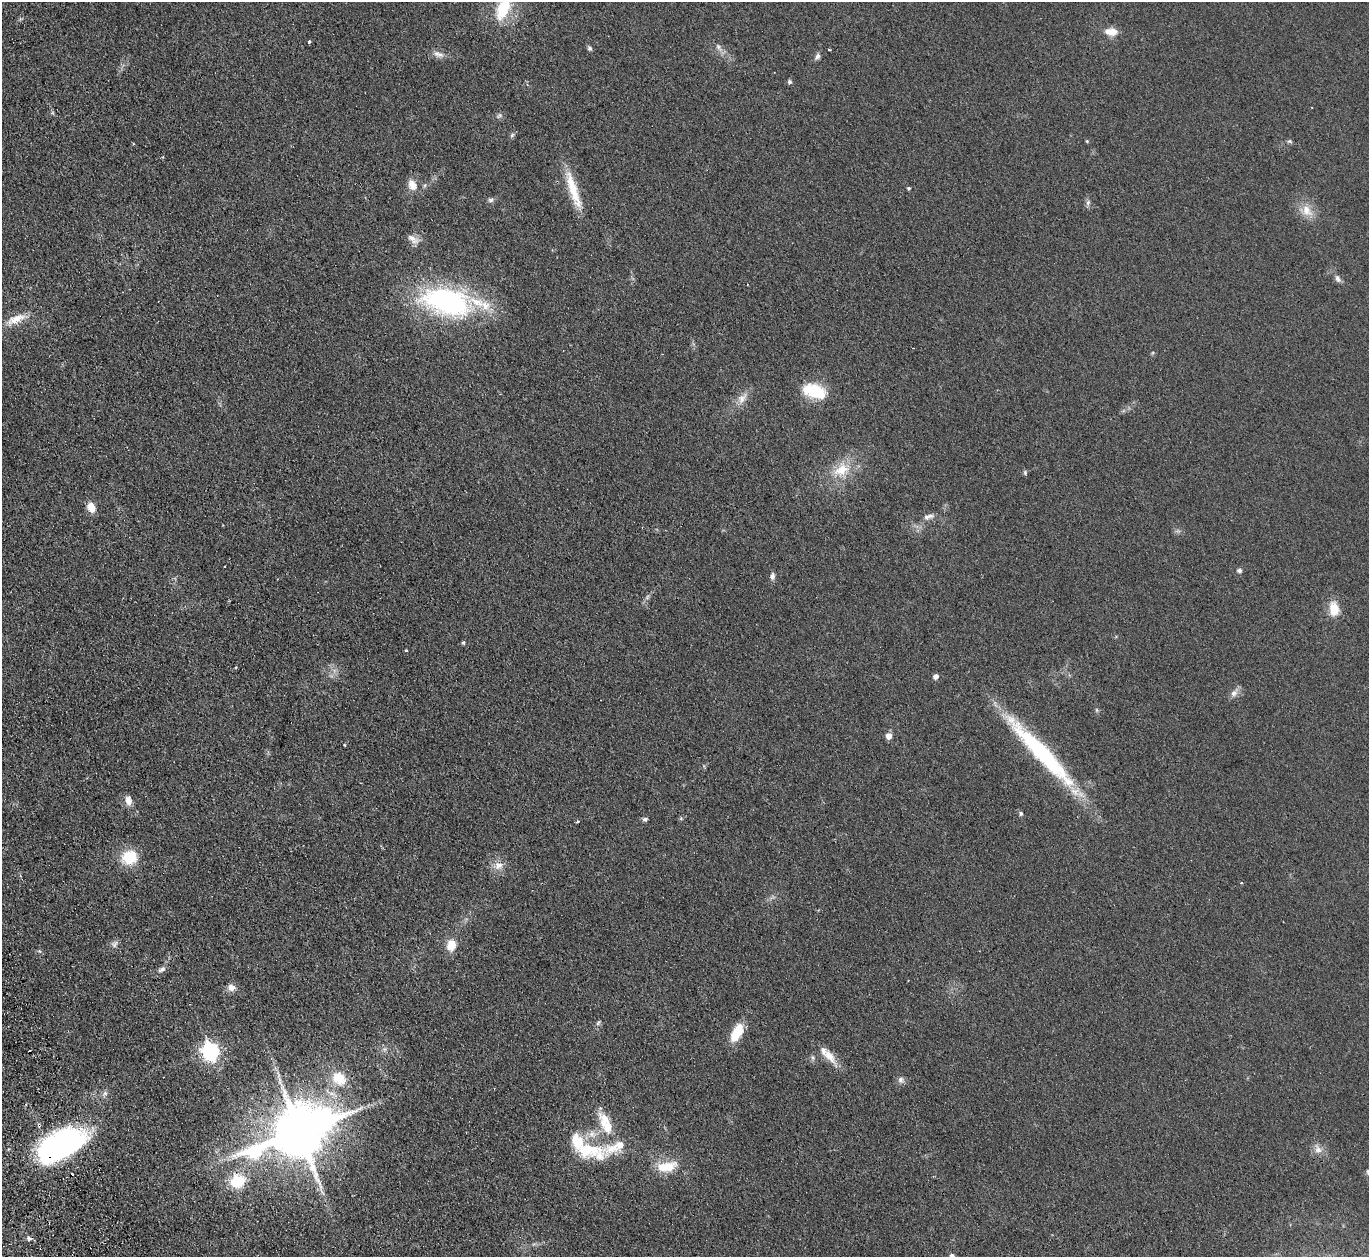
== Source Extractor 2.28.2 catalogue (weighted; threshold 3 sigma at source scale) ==
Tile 7 of 4 x 4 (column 3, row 2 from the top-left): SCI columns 2788-4154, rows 2685-3939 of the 5574 x 5496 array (HDU 1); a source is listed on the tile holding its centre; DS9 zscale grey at full resolution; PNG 1371 x 1259 px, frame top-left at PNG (2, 2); no overlay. Shown black and unused: <1% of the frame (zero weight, under 2 of 3 exposures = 3% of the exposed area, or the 3 px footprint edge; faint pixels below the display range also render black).
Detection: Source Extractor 2.28.2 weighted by HDU 2 'WHT'; one run over the whole footprint, this tile lists its part. Background 0.0465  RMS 0.0085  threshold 0.038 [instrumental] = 3 sigma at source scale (4.5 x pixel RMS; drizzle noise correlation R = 1.50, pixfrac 1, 0.05/0.05 arcsec/px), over >= 5 px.
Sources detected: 84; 1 inside a brighter object's white glare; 3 cosmic-ray / hot-pixel residue — not listed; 5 inside a brighter listed object's ellipse — not listed separately; the other 75 listed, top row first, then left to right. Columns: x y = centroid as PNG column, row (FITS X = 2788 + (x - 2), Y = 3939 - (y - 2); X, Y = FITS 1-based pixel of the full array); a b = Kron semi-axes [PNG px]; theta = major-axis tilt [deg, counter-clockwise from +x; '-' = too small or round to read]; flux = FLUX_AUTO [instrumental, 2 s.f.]
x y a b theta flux
503 9 27 14 66 32
1111 32 17 10 -3 8.6
309 42 4 3 - 2.2
718 47 14 5 -60 3.6
589 48 6 6 - 1.7
829 49 3 3 - 1.3
440 54 11 8 -8 4.5
817 56 8 6 71 2.6
790 82 6 6 - 1.6
1312 108 2 2 - 0.57
499 115 10 6 22 2.2
512 135 7 4 46 1.5
1087 141 4 4 - 0.8
1290 141 7 5 -20 1.4
133 144 3 2 - 0.62
162 157 4 3 - 0.8
412 185 13 10 -67 8.3
908 188 4 4 - 1.2
573 189 54 10 -72 25
491 200 8 6 21 2.1
1088 203 8 5 63 2.3
1307 210 18 12 -57 12
413 239 19 9 -29 6.1
1338 278 10 6 -61 3.3
447 302 56 27 -14 170
16 319 26 10 21 12
815 391 27 15 -18 34
742 398 19 10 54 8.1
841 470 23 19 41 23
1025 472 7 5 -75 1.4
91 507 10 8 -65 10
928 517 15 7 13 4.5
1239 571 7 6 - 2
772 576 9 7 86 3
1334 609 16 11 -80 14
463 643 5 4 - 1.3
406 650 3 3 - 1.6
236 667 4 3 - 0.88
935 676 5 5 - 3.9
1234 693 13 8 50 4.6
1097 710 6 4 -89 1.2
889 736 5 5 - 7.2
344 745 4 2 - 0.76
1042 753 107 16 -47 110
128 800 13 8 -79 5.8
1021 814 6 5 - 1.6
645 819 6 5 - 2
578 822 3 3 - 2.3
129 857 14 13 - 31
498 865 13 11 4 7.2
1241 883 3 3 - 1.1
114 944 10 8 50 3.2
451 945 13 9 77 13
39 951 6 4 -43 1.2
162 969 11 6 33 3.1
231 987 9 8 - 5.5
598 1023 9 4 46 1.6
737 1033 23 11 62 20
384 1049 7 4 -17 1.8
210 1051 8 7 - 310
829 1056 25 10 -53 11
813 1057 7 5 -69 1.9
339 1078 17 14 -41 20
901 1080 9 8 - 3.2
105 1093 7 6 - 2.3
605 1123 34 14 -64 23
299 1131 21 14 26 5600
62 1145 46 24 31 200
588 1149 43 21 0 40
1318 1149 13 9 -64 5.9
669 1167 22 14 29 17
1368 1172 9 5 -82 2
237 1181 16 14 28 30
28 1238 7 5 -61 2.2
952 1256 5 5 - 3.9
Overlapping masked pixels (flux is a lower limit): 1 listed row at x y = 62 1145
Isophote crosses this tile's border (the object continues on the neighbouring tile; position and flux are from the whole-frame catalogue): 3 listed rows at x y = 503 9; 1368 1172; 952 1256